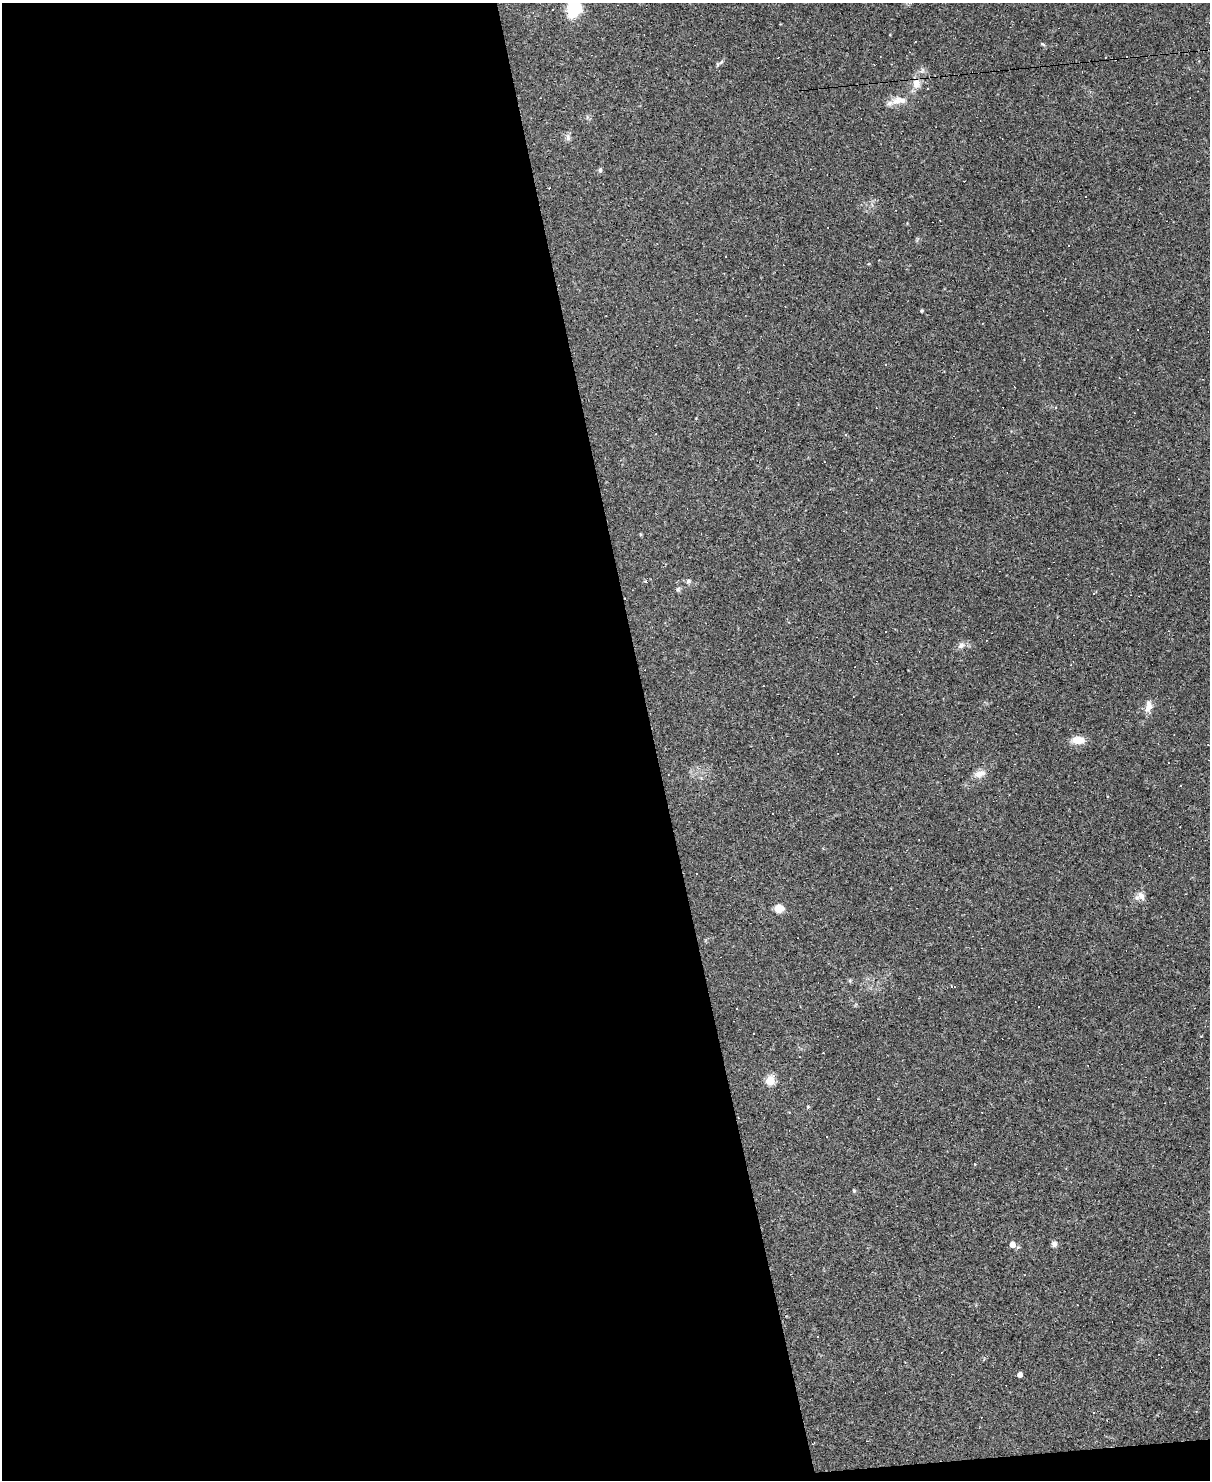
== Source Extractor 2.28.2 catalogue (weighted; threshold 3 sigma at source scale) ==
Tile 9 of 4 x 3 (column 1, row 3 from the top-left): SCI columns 1-1208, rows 247-1724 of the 4834 x 4815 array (HDU 1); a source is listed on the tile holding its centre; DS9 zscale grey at full resolution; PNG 1212 x 1482 px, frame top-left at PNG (2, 3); no overlay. Shown black and unused: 55% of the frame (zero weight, under 2 of 3 exposures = <1% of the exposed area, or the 3 px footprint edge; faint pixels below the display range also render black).
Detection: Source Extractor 2.28.2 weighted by HDU 2 'WHT'; one run over the whole footprint, this tile lists its part. Background 0.148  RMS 0.0072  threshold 0.0323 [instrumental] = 3 sigma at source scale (4.5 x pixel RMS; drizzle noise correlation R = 1.50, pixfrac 1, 0.05/0.05 arcsec/px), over >= 5 px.
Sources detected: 56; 26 cosmic-ray / hot-pixel residue — not listed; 1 inside a brighter listed object's ellipse — not listed separately; the other 29 listed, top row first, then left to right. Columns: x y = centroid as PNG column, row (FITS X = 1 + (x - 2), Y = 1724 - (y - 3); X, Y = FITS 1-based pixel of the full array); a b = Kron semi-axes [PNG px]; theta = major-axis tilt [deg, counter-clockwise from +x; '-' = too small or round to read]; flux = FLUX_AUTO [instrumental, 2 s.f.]
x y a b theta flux
574 8 22 16 85 25
915 42 3 2 - 0.46
1043 44 6 3 -35 0.91
717 64 6 4 -71 0.86
916 83 13 9 -86 7
896 101 13 10 40 6.5
568 137 9 6 -81 2
600 170 6 5 - 1.2
725 257 3 3 - 1.1
921 311 4 3 - 0.95
1055 408 3 3 - 2.4
688 581 6 6 - 1.5
678 589 7 5 45 1.3
886 631 3 2 - 0.71
961 645 10 7 44 3.2
1149 706 14 8 83 5.5
1078 740 15 9 1 8.1
979 774 17 8 18 5.1
1181 786 2 2 - 0.58
1140 896 13 11 -5 4.6
779 908 8 8 - 9.5
770 1081 5 5 - 34
808 1107 5 4 - 0.8
975 1164 3 3 - 0.62
854 1191 5 4 - 0.78
1012 1244 5 5 - 6.5
1054 1244 7 7 - 2.4
817 1337 3 3 - 2.3
1020 1375 4 4 - 3.9
Overlapping masked pixels (flux is a lower limit): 1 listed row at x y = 916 83
Isophote crosses this tile's border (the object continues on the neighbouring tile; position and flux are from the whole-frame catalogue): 1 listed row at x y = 574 8